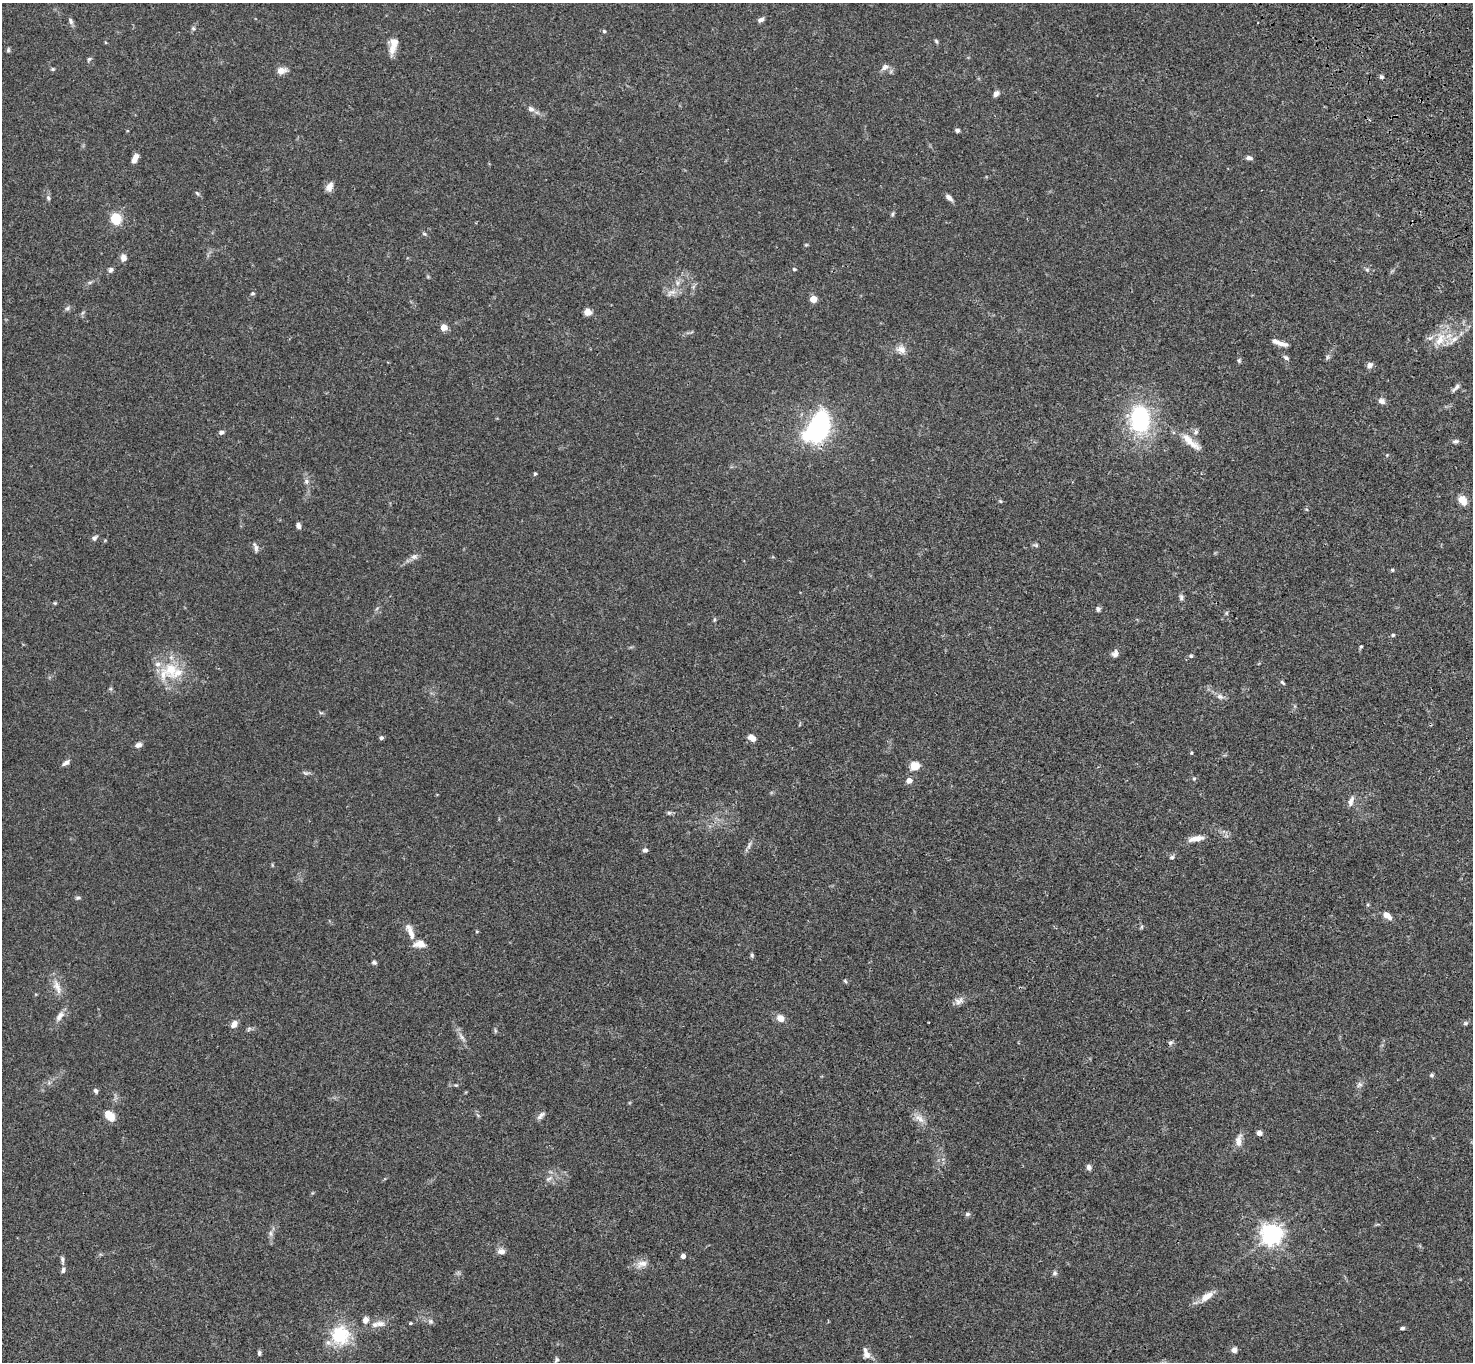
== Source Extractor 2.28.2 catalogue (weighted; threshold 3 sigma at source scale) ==
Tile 10 of 4 x 4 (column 2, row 3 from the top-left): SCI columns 1577-3047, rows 1741-3100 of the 6094 x 6064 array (HDU 1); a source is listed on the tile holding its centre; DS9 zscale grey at full resolution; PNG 1475 x 1364 px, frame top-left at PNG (2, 3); no overlay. Shown black and unused: <1% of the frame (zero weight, under 3 of 4 exposures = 6% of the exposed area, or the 3 px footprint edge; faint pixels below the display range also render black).
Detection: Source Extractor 2.28.2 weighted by HDU 2 'WHT'; one run over the whole footprint, this tile lists its part. Background 0.0621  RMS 0.0055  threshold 0.0245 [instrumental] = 3 sigma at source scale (4.5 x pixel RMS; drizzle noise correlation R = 1.50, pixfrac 1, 0.05/0.05 arcsec/px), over >= 5 px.
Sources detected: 143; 1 cosmic-ray / hot-pixel residue — not listed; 5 inside a brighter listed object's ellipse — not listed separately; the other 137 listed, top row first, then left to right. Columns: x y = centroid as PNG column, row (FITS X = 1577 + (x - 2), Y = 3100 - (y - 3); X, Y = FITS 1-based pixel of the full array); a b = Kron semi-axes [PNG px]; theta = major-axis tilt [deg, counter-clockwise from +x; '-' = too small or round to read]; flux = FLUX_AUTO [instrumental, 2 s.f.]
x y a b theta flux
761 20 8 5 25 1.6
71 21 10 5 -72 1.4
193 28 6 5 - 0.92
604 31 4 4 - 0.72
936 41 6 4 -46 0.75
394 42 14 12 -77 4.4
8 50 7 5 79 0.76
89 59 6 5 - 0.84
885 67 12 8 27 2.5
53 69 5 4 - 0.68
281 71 9 7 15 4.6
1381 77 6 5 - 0.92
996 94 7 5 52 2.2
531 109 9 7 -25 2.1
957 130 5 4 - 1.2
135 158 11 6 65 3.4
1249 158 7 5 -14 1.7
329 187 12 8 60 3
197 193 8 4 -54 0.8
949 197 10 5 -43 2.1
48 198 7 5 -69 1
892 214 6 4 88 0.79
116 219 15 13 -72 9.2
424 234 6 5 - 0.83
806 245 6 3 19 0.58
123 258 8 6 85 3
794 269 5 4 - 0.65
111 270 7 6 - 1.5
1367 270 6 5 - 0.86
677 283 7 4 89 1.3
672 292 12 6 15 3.1
252 293 6 4 1 0.76
813 299 5 5 - 10
67 308 7 5 22 1.2
587 312 8 7 - 3.3
444 327 6 6 - 4.1
1440 339 22 12 63 9.8
1454 339 13 7 41 3.9
1280 343 19 5 -19 3.7
901 349 12 9 -15 4
1327 357 7 4 89 0.96
1286 358 8 5 -38 1.2
1239 360 6 5 - 0.82
1370 365 8 7 - 2
1456 387 13 4 47 1.7
1382 401 9 7 -23 2.2
1140 419 34 24 -88 50
819 427 23 14 59 110
221 432 6 5 - 1.4
1196 432 8 6 67 1.6
1455 441 9 6 6 1.3
1191 442 35 9 -41 8.2
535 474 4 4 - 0.7
306 481 7 6 - 1.5
1462 500 12 8 -58 5.4
1000 501 5 4 - 0.61
298 526 7 5 -73 1.6
94 538 8 6 44 1.4
1035 545 8 4 -10 0.89
256 547 14 5 -71 1.6
414 557 10 7 20 2.1
1392 570 5 4 - 0.63
1181 597 10 5 -89 1.4
55 603 5 4 - 0.55
1098 609 6 6 - 1.3
1226 613 6 4 89 0.71
714 619 7 4 90 0.67
1393 635 5 4 - 0.85
1361 647 5 4 - 0.65
1115 653 9 7 77 2.1
1191 656 5 4 - 0.82
169 670 34 20 37 18
1282 683 7 4 -42 0.84
1220 696 10 6 -29 2.1
381 738 5 4 - 1
752 738 10 7 -37 3
138 745 9 6 19 2
1191 753 4 3 - 0.47
66 763 12 5 36 1.8
915 766 5 5 - 19
306 773 9 5 -11 1.2
1194 779 5 4 - 0.7
909 780 5 5 - 4.1
1351 801 14 6 72 2.5
669 813 6 5 - 0.94
1196 839 20 7 10 5.1
749 845 12 4 66 1.7
645 850 6 5 - 1.4
1172 857 7 5 15 0.97
78 898 7 5 7 0.99
1387 916 11 6 -35 3.8
1141 927 6 4 88 0.65
477 931 4 4 - 0.48
410 932 23 8 -67 5
419 944 13 8 3 5.3
752 955 6 5 - 0.82
374 962 6 5 - 1
845 981 6 4 -47 0.74
57 987 24 9 -67 5.4
959 1001 13 9 37 2.8
60 1016 15 8 54 3.3
780 1018 8 7 - 4.4
1465 1023 7 5 20 0.93
234 1024 9 6 54 3.2
249 1029 7 5 46 0.96
495 1030 6 4 -73 0.71
461 1037 14 5 -54 2.4
1431 1075 6 5 - 0.93
1359 1084 9 7 36 1.6
456 1085 5 4 - 0.57
95 1091 6 5 - 1.2
541 1115 13 6 45 1.9
110 1116 11 8 -45 7
919 1118 16 9 -36 4.2
1259 1133 6 5 - 2
1238 1141 17 7 80 4
1089 1167 6 6 - 1.9
549 1179 12 5 32 2
967 1214 7 5 16 0.97
271 1233 10 4 -90 1.6
1271 1234 7 7 - 370
501 1251 10 8 -11 2.5
683 1256 4 4 - 2.9
62 1260 11 4 -83 1.3
642 1264 18 9 21 4.2
1055 1273 7 6 - 1.1
1207 1296 18 8 35 5.9
365 1320 10 8 65 2.5
431 1321 8 6 -21 1.3
410 1323 4 3 - 0.53
380 1324 14 8 -5 3.7
1402 1328 5 3 - 1
340 1335 28 27 - 22
1234 1350 7 6 - 2.3
259 1353 6 5 - 1.1
867 1355 10 9 - 3
556 1360 6 5 - 0.97